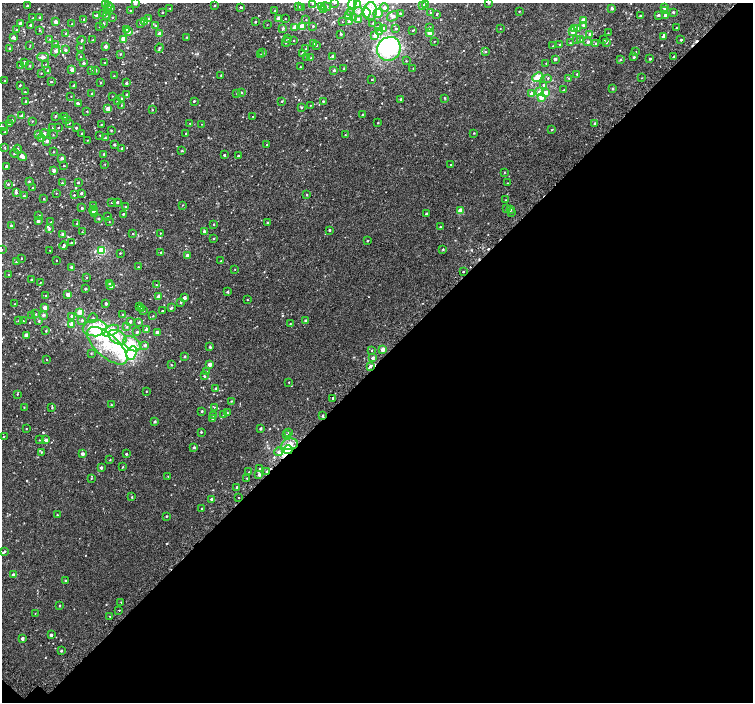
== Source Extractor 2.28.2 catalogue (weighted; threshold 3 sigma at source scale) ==
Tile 15 of 4 x 4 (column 3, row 4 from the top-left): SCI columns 3063-4563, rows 223-1622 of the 6113 x 6113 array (HDU 1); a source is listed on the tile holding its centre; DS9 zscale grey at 2 x 2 block average (1 PNG px = mean of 2 x 2 image px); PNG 755 x 704 px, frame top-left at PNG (2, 3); each listed source drawn as its Kron ellipse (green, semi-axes under 4 px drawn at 4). Shown black and unused: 49% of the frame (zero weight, under 2 of 3 exposures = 3% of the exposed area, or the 3 px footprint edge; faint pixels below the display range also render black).
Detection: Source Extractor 2.28.2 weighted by HDU 2 'WHT'; one run over the whole footprint, this tile lists its part. Background 0.00133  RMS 0.0029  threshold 0.0128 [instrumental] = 3 sigma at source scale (4.5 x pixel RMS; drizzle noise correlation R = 1.50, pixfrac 1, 0.0396/0.0396 arcsec/px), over >= 5 px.
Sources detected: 485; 6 inside a brighter object's white glare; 7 cosmic-ray / hot-pixel residue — neither listed nor drawn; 1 coinciding with a brighter row at this scale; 21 inside a brighter listed object's ellipse — not listed separately; the other 450 listed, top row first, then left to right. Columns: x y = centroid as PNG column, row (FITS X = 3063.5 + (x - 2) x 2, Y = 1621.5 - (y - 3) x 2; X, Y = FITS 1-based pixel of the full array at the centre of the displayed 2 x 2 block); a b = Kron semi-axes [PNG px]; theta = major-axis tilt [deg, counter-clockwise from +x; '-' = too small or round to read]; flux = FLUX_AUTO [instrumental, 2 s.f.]
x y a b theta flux
135 3 2 2 - 2.8
313 3 2 2 - 0.51
334 3 3 2 - 0.48
352 3 5 4 - 17
489 3 3 3 - 0.54
105 4 3 3 - 0.88
426 4 3 3 - 4.6
108 5 3 3 - 0.76
215 5 2 2 - 0.53
358 5 4 4 - 1.5
422 5 3 3 - 0.92
27 6 2 2 - 0.95
321 6 3 3 - 0.61
241 7 2 2 - 0.81
298 7 2 2 - 0.51
326 7 5 3 - 0.89
384 7 4 4 - 1.2
665 7 2 2 - 3
111 8 4 3 - 2.2
170 8 2 2 - 0.36
301 8 2 2 - 0.26
612 8 3 3 - 1
324 9 2 2 - 4.9
107 10 4 2 - 0.64
130 10 2 2 - 0.36
275 11 2 2 - 0.23
370 11 9 6 84 4.8
519 11 2 2 - 0.33
665 11 3 3 - 1.3
162 12 2 2 - 0.42
358 12 5 3 - 1.1
366 12 5 3 - 9.8
431 12 3 2 - 0.24
673 12 2 2 - 0.88
103 13 3 2 - 0.47
351 13 3 3 - 0.6
378 13 5 4 - 1.8
400 13 3 2 - 0.33
437 14 2 2 - 0.53
97 15 2 2 - 1.1
349 15 3 3 - 3.3
658 15 3 2 - 0.86
665 15 3 2 - 1.8
106 16 2 2 - 0.28
393 16 6 4 35 1.3
640 16 2 2 - 0.71
112 17 2 2 - 0.35
354 17 3 2 - 0.38
33 18 2 2 - 0.62
40 18 2 2 - 0.99
149 18 2 2 - 0.5
84 19 3 2 - 0.9
278 19 2 2 - 8
285 19 2 2 - 0.27
306 19 2 2 - 0.27
358 19 3 3 - 1.9
583 20 2 2 - 7.7
144 21 4 3 - 2.7
342 21 2 2 - 1.2
349 21 3 3 - 0.65
55 22 2 2 - 3
255 22 2 2 - 0.59
20 23 2 2 - 3.5
140 23 2 2 - 0.38
373 23 2 2 - 0.35
72 24 2 2 - 0.32
104 24 3 2 - 0.7
30 25 2 2 - 1.4
267 25 2 2 - 0.19
583 25 4 3 - 0.99
155 26 3 2 - 0.38
313 26 3 2 - 0.39
100 27 2 2 - 0.27
295 27 4 2 - 3.5
302 27 3 2 - 12
378 27 3 2 - 0.7
429 27 3 3 - 0.76
283 28 2 2 - 1.1
396 28 2 2 - 0.56
574 28 3 3 - 3.7
676 28 2 2 - 0.28
127 29 3 3 - 0.74
383 29 2 2 - 1.4
500 29 2 2 - 0.2
578 29 3 3 - 2.2
16 30 2 2 - 0.44
39 30 3 2 - 0.37
413 30 3 3 - 0.44
129 32 3 3 - 1.6
379 32 3 2 - 0.5
430 32 3 2 - 10
572 32 3 3 - 2.4
608 33 2 2 - 0.22
66 34 3 2 - 1.1
160 34 2 2 - 3.7
341 34 2 2 - 0.6
590 34 3 3 - 1.6
375 35 3 3 - 2.8
663 36 4 3 - 1.3
13 37 3 3 - 2.4
187 37 3 2 - 0.35
288 38 2 2 - 0.99
50 39 3 2 - 0.47
124 39 4 3 - 6.8
82 40 4 2 - 0.69
93 40 3 2 - 0.44
294 40 2 2 - 0.33
576 40 3 3 - 0.76
581 40 3 3 - 0.4
604 40 2 2 - 0.39
681 40 2 2 - 0.77
434 41 2 2 - 0.21
286 42 5 2 - 0.69
588 42 3 3 - 1.1
606 42 3 3 - 0.67
570 43 3 2 - 0.42
56 44 4 3 - 2.3
314 44 2 2 - 0.32
596 44 3 2 - 1.7
30 45 3 2 - 0.29
316 45 2 2 - 0.38
560 45 3 2 - 0.5
105 46 2 2 - 2.6
553 46 3 2 - 0.31
81 47 2 2 - 0.39
9 48 2 2 - 0.64
159 48 4 2 - 0.73
306 49 2 2 - 0.27
389 49 12 11 - 50
65 50 3 2 - 1.1
56 51 6 4 74 1.4
485 52 2 2 - 0.48
636 52 2 2 - 0.23
263 53 3 2 - 0.67
120 54 2 2 - 0.41
303 54 3 3 - 1.6
261 55 3 2 - 0.59
333 56 3 2 - 2.3
43 57 6 3 0 1.9
81 57 2 2 - 0.37
306 57 3 2 - 0.45
634 57 3 2 - 0.75
674 57 3 2 - 1.2
311 58 2 2 - 0.42
555 59 2 2 - 1.4
650 59 2 2 - 0.92
621 60 3 3 - 0.6
406 61 2 2 - 0.28
25 62 2 2 - 2.1
83 63 2 2 - 1.4
105 63 2 2 - 0.7
546 63 2 2 - 0.27
46 64 2 2 - 0.27
20 65 2 2 - 0.49
30 66 3 2 - 0.28
300 67 2 2 - 0.23
413 68 3 2 - 0.25
72 69 2 2 - 3.4
344 69 3 2 - 0.4
91 70 2 2 - 0.48
96 70 2 2 - 1.2
334 70 3 2 - 0.96
48 71 3 2 - 0.8
41 73 2 2 - 0.36
577 74 2 2 - 0.49
221 75 2 2 - 0.42
114 76 2 2 - 0.38
537 77 5 4 - 8.9
548 78 3 3 - 0.56
569 78 2 2 - 0.34
642 78 2 2 - 0.22
372 79 2 2 - 0.44
5 81 2 2 - 0.52
51 82 3 2 - 0.31
100 82 3 2 - 0.41
126 83 2 2 - 1.3
20 85 2 2 - 0.59
544 85 3 3 - 1.9
74 86 2 2 - 1.1
613 89 2 2 - 0.8
564 90 2 2 - 0.35
25 92 2 2 - 0.39
241 92 3 2 - 0.46
539 92 4 3 - 1.9
545 93 3 3 - 2.4
92 94 2 2 - 1.4
127 94 3 2 - 0.66
237 94 3 2 - 0.47
532 94 3 3 - 4.5
71 96 2 2 - 0.28
112 96 2 2 - 0.28
542 97 3 3 - 7.2
445 98 3 2 - 0.47
121 99 3 2 - 0.63
401 99 2 2 - 0.68
26 101 2 2 - 1.1
117 101 2 2 - 0.4
194 101 2 2 - 0.5
282 101 2 2 - 0.41
323 101 2 2 - 0.54
78 103 3 2 - 2
121 105 3 2 - 0.29
310 105 2 2 - 0.21
301 107 3 3 - 0.58
108 109 2 2 - 5.2
152 110 2 2 - 0.3
87 111 2 2 - 0.34
363 115 2 2 - 0.83
22 116 2 2 - 3.7
56 116 4 2 - 0.51
253 116 2 2 - 0.26
65 117 3 2 - 0.28
66 119 3 3 - 0.5
12 120 2 2 - 0.77
32 121 2 2 - 0.25
69 123 3 2 - 0.38
190 123 2 2 - 0.26
378 123 2 2 - 0.38
9 124 3 2 - 1
202 124 2 2 - 0.17
595 124 2 2 - 1.8
101 125 2 2 - 0.27
3 126 2 2 - 0.33
53 128 2 2 - 0.33
58 128 2 2 - 0.29
76 128 2 2 - 0.78
111 130 2 2 - 0.49
552 130 3 2 - 0.54
5 132 2 2 - 0.34
82 133 2 2 - 0.39
186 133 2 2 - 0.48
474 133 2 2 - 0.37
39 134 3 2 - 2.1
44 134 4 3 - 1.2
53 135 2 2 - 0.35
100 135 2 2 - 0.36
345 135 2 2 - 0.25
42 138 3 2 - 3.3
105 138 2 2 - 0.7
87 140 2 2 - 0.23
47 141 3 2 - 2.2
114 144 2 2 - 0.86
267 145 2 2 - 1.1
5 147 2 2 - 0.36
18 149 4 2 - 0.88
122 149 2 2 - 0.68
182 151 3 2 - 0.41
53 152 2 2 - 0.25
15 153 4 2 - 0.5
104 154 3 2 - 0.51
224 155 2 2 - 1.1
238 155 2 2 - 0.44
22 156 5 2 - 3.7
62 158 2 2 - 1.7
105 164 2 2 - 0.25
64 165 2 2 - 0.29
451 165 2 2 - 0.64
6 166 3 2 - 1.2
54 170 2 2 - 1.9
504 172 2 2 - 0.33
29 181 2 2 - 0.57
62 183 3 2 - 0.61
78 183 2 2 - 0.51
508 183 2 2 - 0.28
8 184 3 2 - 0.65
32 188 2 2 - 0.5
16 192 3 2 - 1.1
56 193 2 2 - 0.2
81 193 2 2 - 1.4
74 195 2 2 - 0.42
307 195 2 2 - 0.49
24 196 2 2 - 0.78
44 199 3 2 - 0.45
506 200 2 2 - 0.32
112 202 2 2 - 0.3
117 202 2 2 - 1.1
93 205 2 2 - 0.22
183 205 3 2 - 0.29
125 206 2 2 - 0.36
82 208 2 2 - 1
507 208 3 2 - 0.37
94 210 4 3 - 3.5
460 210 2 2 - 8.4
510 210 3 3 - 1.9
512 213 2 2 - 0.44
95 214 3 2 - 2.4
123 214 2 2 - 0.57
426 214 2 2 - 1.2
38 215 3 3 - 0.5
108 217 2 2 - 0.23
98 219 2 2 - 0.47
38 221 2 2 - 2.4
51 222 2 2 - 0.37
109 222 2 2 - 0.25
267 222 2 2 - 0.56
77 223 3 2 - 0.28
214 224 2 2 - 0.46
11 226 3 3 - 0.72
440 227 2 2 - 0.44
49 229 4 3 - 0.74
329 230 2 2 - 0.83
204 231 2 2 - 1.1
82 232 2 2 - 0.23
160 233 2 2 - 0.28
63 234 3 2 - 1.4
133 234 2 2 - 0.35
214 239 3 2 - 0.38
367 241 2 2 - 0.42
71 243 3 2 - 0.39
64 246 4 2 - 1.2
443 249 3 2 - 0.49
2 250 2 2 - 0.21
50 250 2 2 - 0.23
102 250 3 3 - 27
161 252 3 2 - 0.73
120 253 2 2 - 0.37
187 256 3 2 - 3.8
22 258 2 2 - 0.33
56 260 2 2 - 0.23
221 261 2 2 - 0.39
16 262 2 2 - 0.26
71 267 4 2 - 1.5
138 267 2 2 - 0.41
235 269 2 2 - 0.27
463 272 2 2 - 1.2
8 275 2 2 - 0.36
86 278 2 2 - 0.29
31 280 2 2 - 0.52
40 283 2 2 - 0.27
109 283 3 2 - 0.42
156 285 2 2 - 0.3
111 286 2 2 - 2.5
85 289 2 2 - 1
227 292 2 2 - 0.86
68 294 2 2 - 4.5
46 296 2 2 - 0.56
159 296 3 2 - 2.3
184 298 2 2 - 2.3
247 300 2 2 - 0.22
181 302 3 3 - 0.63
106 303 2 2 - 1.3
14 304 2 2 - 0.26
140 306 2 2 - 0.3
45 307 2 2 - 5.2
142 308 2 2 - 0.34
171 308 3 2 - 1.1
143 310 2 2 - 0.37
162 311 2 2 - 0.46
80 312 3 2 - 7.8
36 314 2 2 - 0.37
43 315 4 3 - 0.85
123 315 2 2 - 0.94
32 316 2 2 - 0.35
72 316 3 2 - 1.5
153 316 2 2 - 0.3
93 318 5 2 - 0.81
82 320 4 3 - 0.76
305 320 2 2 - 0.94
18 321 3 2 - 0.3
23 321 2 2 - 0.27
39 321 3 3 - 0.62
130 322 3 2 - 1.2
139 322 2 2 - 0.74
72 324 4 3 - 4.9
290 324 2 2 - 0.33
127 327 3 3 - 0.59
95 328 12 8 2 21
146 330 2 2 - 3.4
46 331 2 2 - 0.41
111 331 9 5 23 6.6
137 332 3 3 - 0.77
157 332 2 2 - 3.7
26 335 2 2 - 4.7
117 337 9 6 -31 7.7
132 344 10 6 -36 8.9
145 345 3 3 - 0.97
107 346 25 11 -42 20
210 347 3 2 - 0.91
383 349 2 2 - 4.1
372 350 2 2 - 0.89
91 353 3 2 - 0.41
132 353 7 5 64 7.7
185 356 2 2 - 0.8
373 358 3 3 - 1.6
46 359 2 2 - 0.27
210 364 2 2 - 4.8
171 365 2 2 - 0.37
370 366 4 3 - 1.2
207 372 3 2 - 0.86
204 376 3 2 - 0.57
289 382 2 2 - 0.27
216 389 2 2 - 1.1
146 392 2 2 - 0.3
17 394 3 2 - 0.41
333 398 2 2 - 3.4
231 401 2 2 - 0.34
111 405 3 2 - 0.48
24 407 2 2 - 0.26
214 407 3 2 - 0.36
52 408 2 2 - 0.38
202 411 3 2 - 0.65
227 413 3 3 - 0.58
214 415 3 3 - 0.75
224 415 3 3 - 0.61
323 416 2 2 - 0.63
213 419 3 2 - 0.47
155 422 3 2 - 0.82
26 428 2 2 - 0.21
261 428 2 2 - 1.1
201 432 2 2 - 0.49
289 432 2 2 - 0.27
286 435 3 3 - 0.63
4 437 2 2 - 0.36
40 440 2 2 - 0.31
46 440 2 2 - 2.2
289 444 8 5 11 5.5
194 447 2 2 - 0.69
288 450 4 3 - 33
41 452 3 2 - 0.44
278 452 4 4 - 1.4
82 454 2 2 - 2.4
126 454 2 2 - 0.79
110 460 2 2 - 0.35
122 467 2 2 - 0.4
101 468 2 2 - 1.3
260 468 2 2 - 0.34
249 472 2 2 - 0.29
267 472 3 2 - 1.3
259 475 3 3 - 1.4
168 476 2 2 - 0.28
91 478 2 2 - 0.3
247 478 2 2 - 0.35
237 488 2 2 - 1.6
132 497 3 2 - 0.51
239 498 2 2 - 1.2
212 499 2 2 - 4
202 509 2 2 - 0.42
57 515 3 2 - 0.41
166 516 2 2 - 0.47
5 551 3 2 - 0.51
13 575 3 2 - 1.5
65 580 2 2 - 0.36
121 602 2 2 - 0.37
59 606 2 2 - 0.44
119 610 2 2 - 0.4
35 613 2 2 - 0.2
110 616 2 2 - 0.65
51 635 2 2 - 1.4
22 638 2 2 - 1.8
61 651 3 2 - 0.65
Overlapping masked pixels (flux is a lower limit): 3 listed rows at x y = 323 416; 288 450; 267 472
Isophote crosses this tile's border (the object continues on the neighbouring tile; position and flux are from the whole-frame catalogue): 7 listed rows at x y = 135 3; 313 3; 334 3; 352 3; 489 3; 426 4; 2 250
Diffuse or blended objects may show on this block-average render without a row.